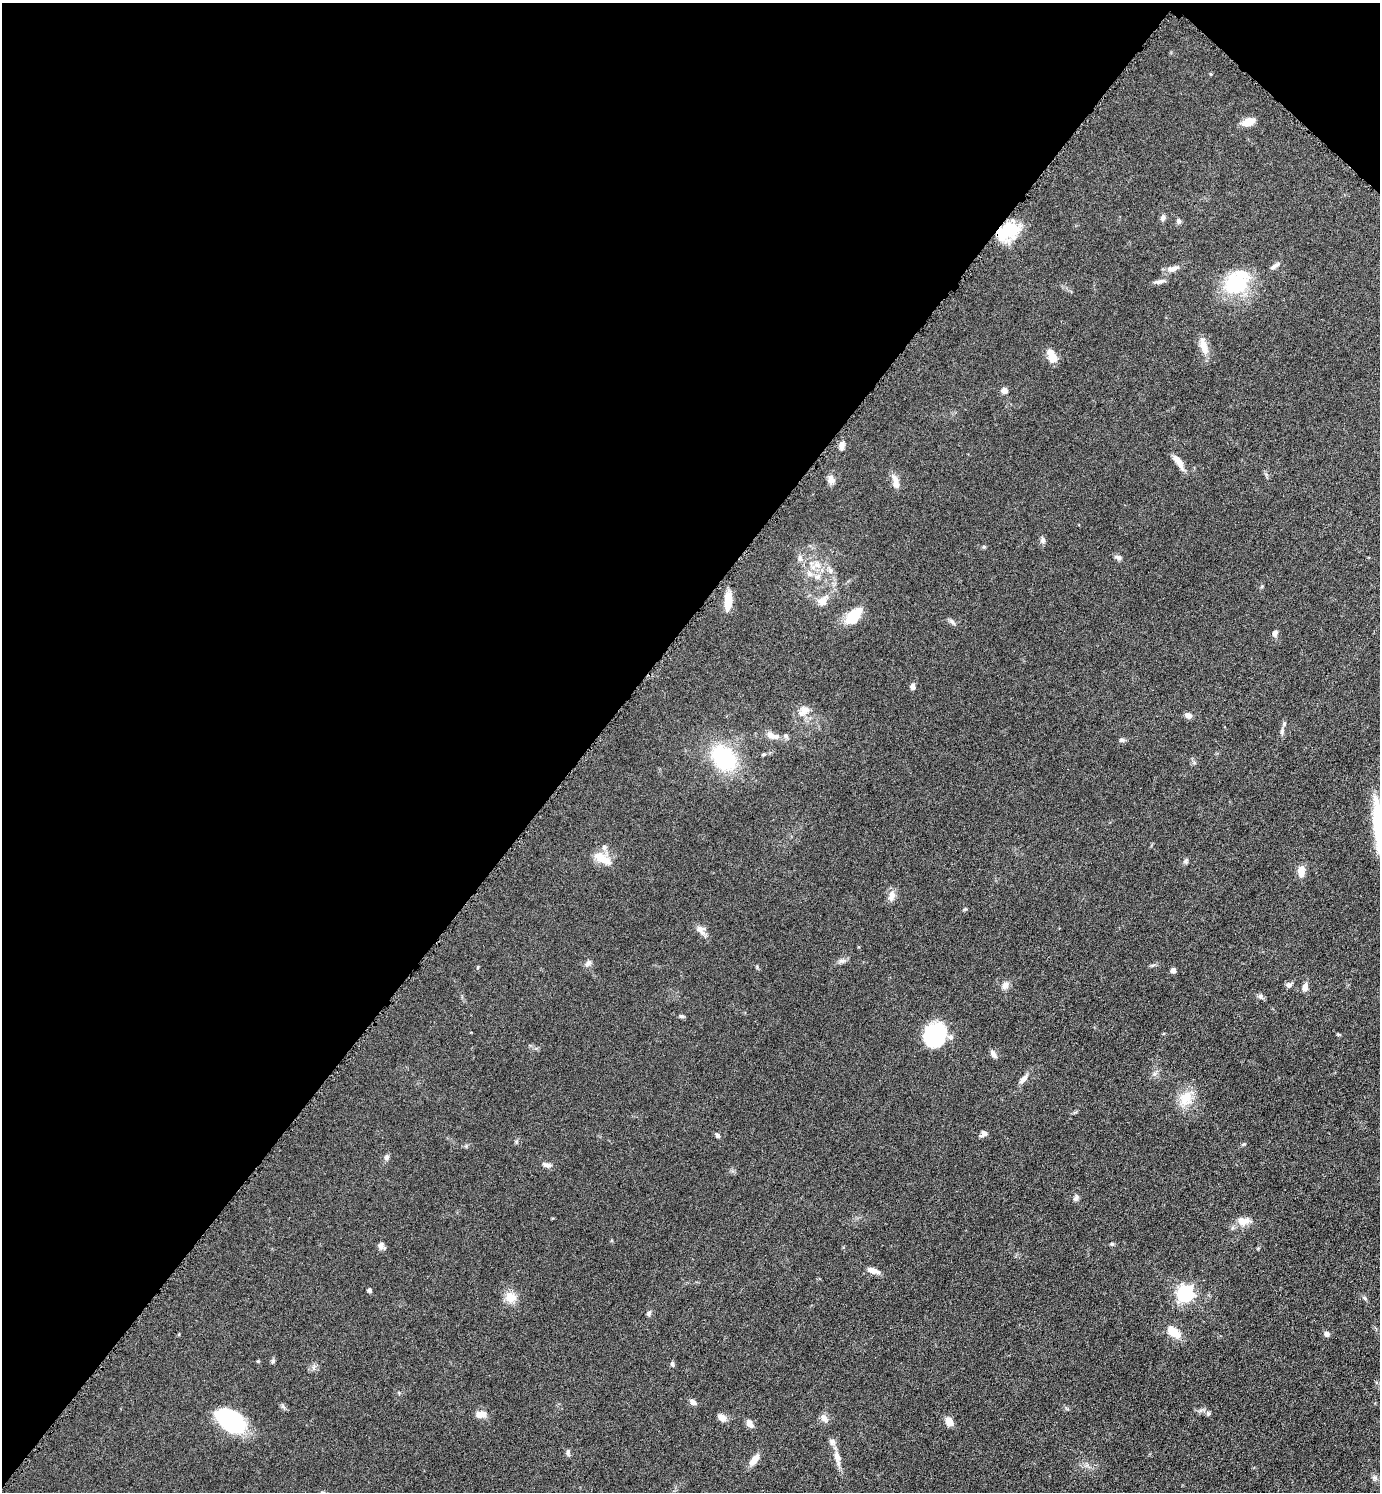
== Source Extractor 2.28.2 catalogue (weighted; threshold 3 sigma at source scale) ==
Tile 2 of 4 x 4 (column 2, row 1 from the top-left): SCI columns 1540-2917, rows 4477-5966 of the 5975 x 5973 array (HDU 1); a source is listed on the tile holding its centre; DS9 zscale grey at full resolution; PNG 1382 x 1494 px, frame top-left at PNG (2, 3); no overlay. Shown black and unused: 44% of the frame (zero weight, under 4 of 8 exposures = <1% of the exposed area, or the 3 px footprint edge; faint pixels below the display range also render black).
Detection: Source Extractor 2.28.2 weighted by HDU 2 'WHT'; one run over the whole footprint, this tile lists its part. Background 0.0485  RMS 0.004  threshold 0.0165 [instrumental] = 3 sigma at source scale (4.09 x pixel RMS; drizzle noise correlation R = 1.36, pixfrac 0.8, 0.05/0.05 arcsec/px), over >= 5 px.
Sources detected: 91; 3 inside a brighter object's white glare — not listed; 1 inside a brighter listed object's ellipse — not listed separately; the other 87 listed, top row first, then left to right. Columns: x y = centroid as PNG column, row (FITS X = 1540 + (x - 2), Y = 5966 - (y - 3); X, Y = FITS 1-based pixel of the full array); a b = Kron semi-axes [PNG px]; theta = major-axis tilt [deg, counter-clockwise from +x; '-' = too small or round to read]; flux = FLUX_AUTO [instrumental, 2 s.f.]
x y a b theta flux
1210 74 5 3 - 0.32
1249 122 12 7 18 5
1163 217 9 6 77 1.2
1178 221 7 6 - 0.78
1008 231 30 21 13 13
1275 266 15 5 31 1.4
1173 269 17 7 11 2.2
1162 281 11 5 18 1.3
1235 284 33 29 28 21
1203 346 23 9 -76 4.3
1052 356 15 7 -64 5.4
1004 390 6 6 - 2
842 446 10 7 77 1.8
1179 462 22 7 -57 3.2
831 480 10 8 -79 2.3
895 482 20 8 -79 2.8
1043 540 9 6 -82 1.1
1118 557 9 6 -25 1.1
800 559 8 5 -83 1.1
816 565 10 7 -39 2.4
830 570 7 7 - 1.2
818 577 9 7 36 1.7
1262 586 5 4 - 0.41
728 601 20 8 87 5.9
823 601 16 10 50 3.4
854 616 23 16 52 8.2
953 622 10 5 -49 0.97
1275 633 8 6 74 1.4
912 687 7 5 -85 1.2
805 709 13 11 24 3.2
1188 715 8 6 -11 1.7
1282 731 9 5 82 0.93
772 736 21 9 -15 3.4
1122 740 7 6 - 0.91
764 754 6 5 - 0.53
724 758 25 18 -45 34
1378 825 66 11 -86 21
604 847 8 7 - 1.2
602 858 25 10 -30 5.8
1185 861 7 6 - 0.78
1301 871 14 8 89 3.4
892 896 14 9 74 2.4
965 909 5 4 - 0.42
700 929 14 10 -42 2.2
841 961 10 5 0 1.1
588 963 10 6 45 1.2
478 967 5 3 - 0.31
1173 970 4 4 - 2
1005 985 10 8 54 1.9
1289 985 9 7 23 1.1
1305 987 11 6 75 1.9
1260 996 7 6 - 1
681 1016 7 5 -14 0.63
931 1034 28 20 32 20
993 1054 12 6 -54 1.3
1023 1079 14 6 45 2
1187 1098 22 17 -50 7.4
983 1134 8 7 - 1.3
717 1135 7 4 -45 0.83
387 1157 8 6 66 0.98
547 1165 12 6 -10 1.5
1076 1198 9 6 63 1.2
1243 1221 16 11 -1 3.8
1112 1244 6 4 19 0.49
381 1246 10 7 72 1.3
873 1271 17 6 -19 2.3
369 1290 5 4 - 0.79
1185 1294 7 6 - 110
510 1297 11 11 - 5.3
649 1313 7 6 - 0.77
1174 1332 22 11 -40 5
1327 1334 7 6 - 1.2
258 1361 5 4 - 0.36
672 1364 7 5 -81 0.72
693 1402 8 6 -38 1.6
1208 1413 7 5 -87 0.78
481 1414 12 8 6 3
722 1417 11 8 -40 2.1
824 1418 13 8 -58 1.7
230 1420 29 17 -33 40
949 1422 8 6 -64 3.7
750 1423 12 7 -58 1.9
832 1442 10 8 -81 1.6
568 1452 9 4 -87 0.8
837 1456 15 8 -77 3
754 1459 15 7 54 3.5
1375 1477 7 7 - 1
Isophote crosses this tile's border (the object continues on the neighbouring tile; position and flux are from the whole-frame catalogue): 1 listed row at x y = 1378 825
Unlisted compact peaks at least as high as the median listed source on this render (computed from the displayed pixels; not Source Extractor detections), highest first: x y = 273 1361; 1365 1298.